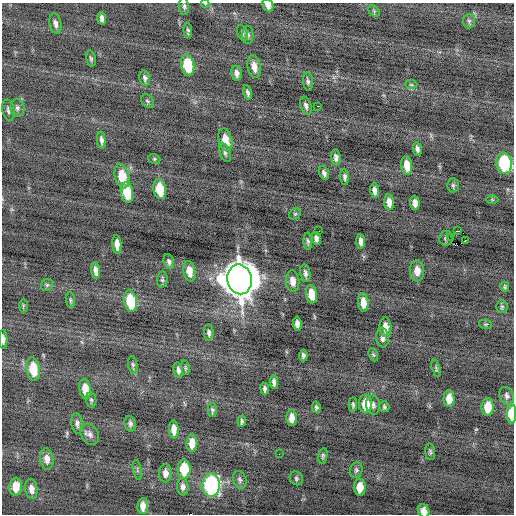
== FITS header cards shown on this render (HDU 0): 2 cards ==
NAXIS1  =                  512 / Axis length
NAXIS2  =                  512 / Axis length

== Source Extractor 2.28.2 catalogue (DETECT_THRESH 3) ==
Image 512 x 512 px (HDU 0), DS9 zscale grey, 1 PNG px = 1 image px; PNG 516 x 516 px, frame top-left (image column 1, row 512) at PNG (2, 3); each listed source drawn as its Kron ellipse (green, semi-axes under 4 px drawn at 4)
Background -0.219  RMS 0.74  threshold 2.23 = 3 sigma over >= 5 px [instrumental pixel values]
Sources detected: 118; all 118 listed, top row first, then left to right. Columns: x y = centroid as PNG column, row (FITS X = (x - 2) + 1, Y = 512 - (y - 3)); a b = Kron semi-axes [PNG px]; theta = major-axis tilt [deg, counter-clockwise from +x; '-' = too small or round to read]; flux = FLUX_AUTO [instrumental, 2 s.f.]
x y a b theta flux
205 3 4 3 - 40
268 5 6 5 - 310
184 6 9 5 -85 110
374 11 6 5 - 81
102 18 6 4 -82 150
469 21 7 6 - 100
55 23 10 6 -79 210
188 31 7 3 -85 90
242 33 8 5 -72 94
248 35 9 5 -90 130
91 59 8 4 -77 93
188 65 10 6 -79 2300
254 67 11 6 -79 400
237 73 7 5 -79 220
145 78 7 5 -78 130
308 81 9 5 -84 130
411 85 6 4 -2 67
248 93 7 4 -76 140
147 101 7 5 -48 92
306 106 9 5 -74 160
318 106 2 2 - 110
17 108 9 7 -86 170
8 110 11 6 -77 150
101 140 8 4 -84 160
225 140 11 6 -75 610
417 149 7 4 -81 160
225 153 10 5 -69 120
336 157 8 4 -84 170
154 159 6 4 -21 68
504 163 10 7 -83 4500
407 165 9 5 -82 680
324 173 7 4 -69 160
122 176 12 7 -77 1100
345 177 8 4 -85 130
453 185 7 6 - 100
160 189 10 6 -81 1300
375 190 7 4 -84 230
127 192 10 6 -82 1400
492 200 6 4 -1 58
389 202 8 5 -82 340
415 203 7 5 -87 270
295 214 6 5 - 82
319 231 2 2 - 81
458 231 2 2 - 59000
316 238 7 4 -78 170
446 238 7 6 - 120
451 238 4 2 - 1600
465 240 2 2 - 280
308 241 8 4 -87 100
361 241 7 4 -87 240
117 245 9 4 -85 370
169 262 7 5 -73 140
96 270 8 4 -84 270
189 271 10 6 -80 530
417 271 10 7 -87 500
305 273 9 5 -79 170
162 279 8 5 85 97
240 279 15 12 -78 140000
293 281 11 6 -85 380
47 285 6 5 - 94
505 287 5 4 - 74
311 294 9 5 -81 860
71 300 8 4 -86 90
130 301 11 6 -81 1800
363 303 9 5 -87 500
23 306 7 3 89 63
502 307 6 5 - 85
297 323 7 4 -83 220
485 324 6 4 -9 82
385 327 10 6 -88 420
209 333 8 4 -89 130
383 338 9 6 -83 190
3 339 9 4 -88 210
373 355 7 4 -69 73
303 356 6 3 88 120
133 365 9 4 -81 110
185 368 7 3 -81 72
436 368 9 4 -74 80
33 369 12 7 -82 1300
178 370 8 4 -79 140
274 382 7 4 -86 190
85 389 10 6 -83 750
265 389 6 3 -82 130
507 396 9 7 -68 180
449 399 8 5 89 530
91 400 8 5 -81 92
366 404 9 6 -89 1000
353 405 7 4 86 87
373 405 10 7 -80 170
316 407 6 4 -79 110
384 407 6 4 -56 92
487 407 9 6 88 890
212 410 7 5 -90 93
512 414 10 4 90 1800
292 418 8 5 -88 390
242 421 5 4 - 98
77 423 10 6 -82 170
130 424 8 5 -77 140
174 429 9 5 -88 450
90 434 11 8 -57 230
192 443 8 5 89 590
430 452 8 5 -82 96
279 454 2 2 - 71
323 456 8 4 80 95
47 459 10 7 -82 340
184 469 10 6 89 1300
137 470 10 3 -79 71
356 470 8 6 76 120
165 473 9 6 88 250
296 478 7 6 - 100
240 480 9 6 -69 120
211 485 11 8 86 7700
16 487 9 6 86 580
183 487 9 5 -87 200
360 487 8 6 88 650
31 489 10 6 -82 300
143 506 8 5 86 370
424 511 7 5 -73 410
At the frame edge (FLAGS 8, measured only in part): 6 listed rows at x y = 205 3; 268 5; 504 163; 3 339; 512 414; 424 511